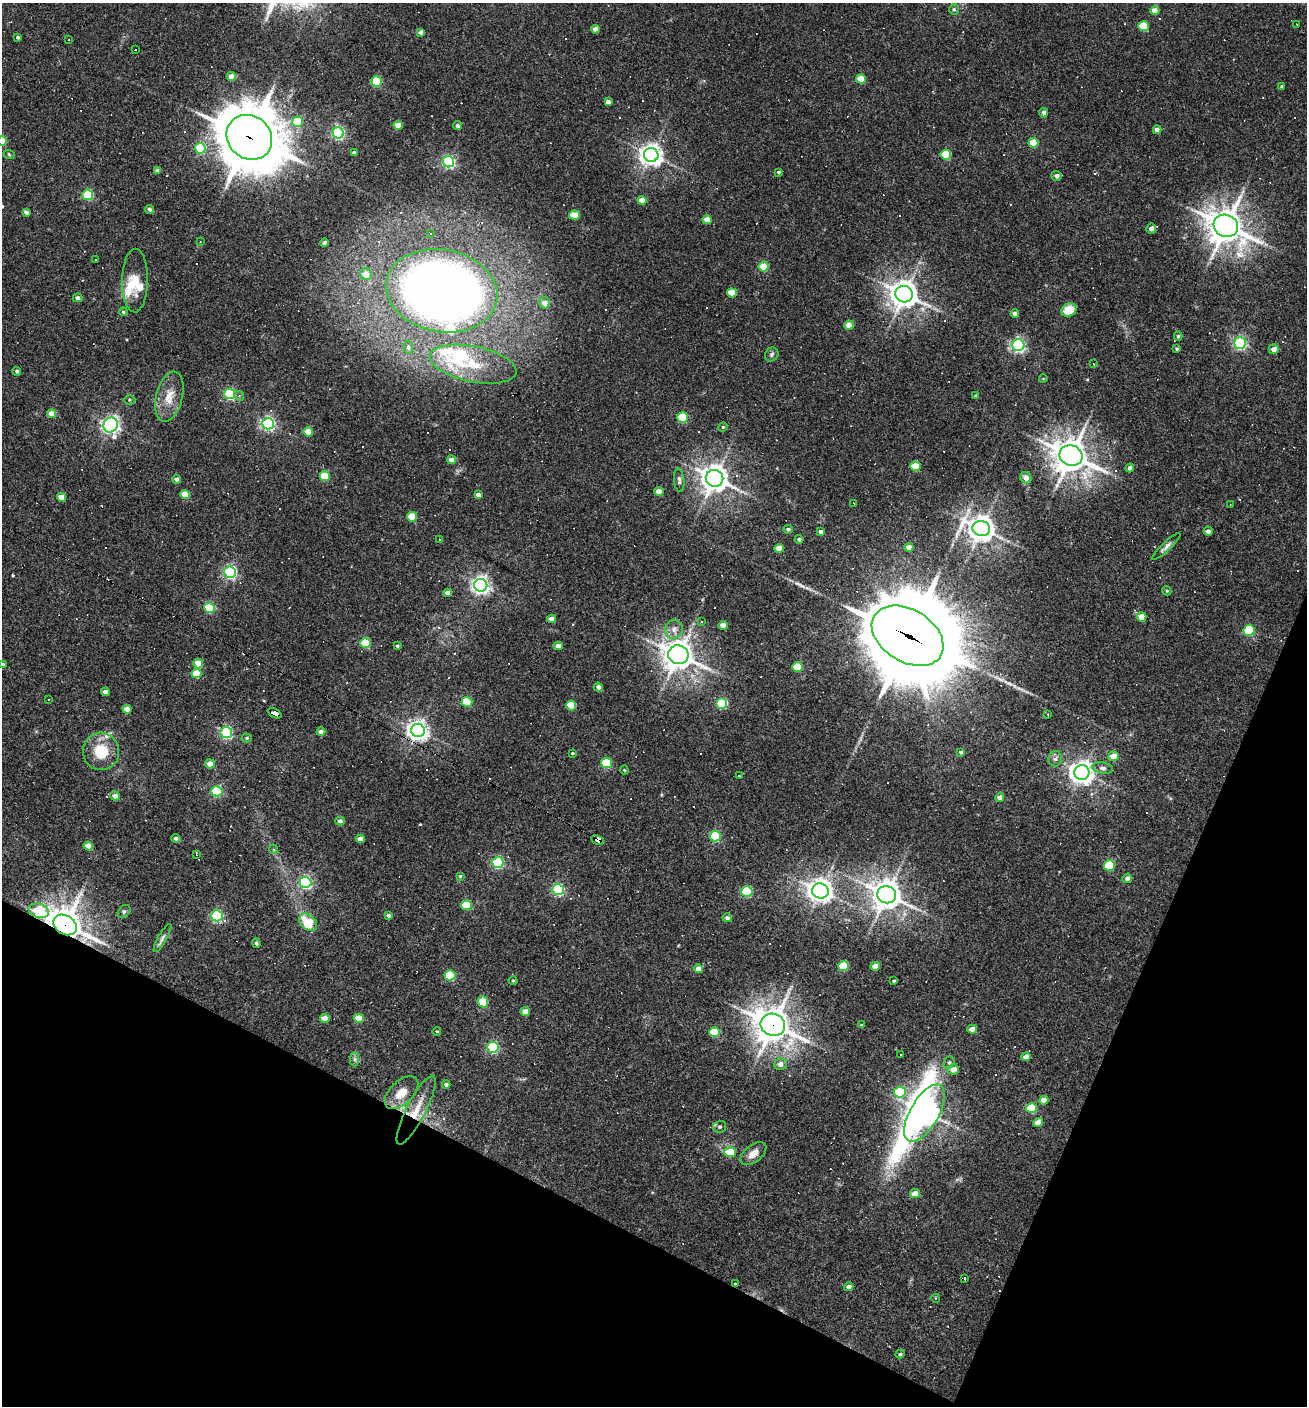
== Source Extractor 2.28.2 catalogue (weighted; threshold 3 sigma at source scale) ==
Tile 15 of 4 x 4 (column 3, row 4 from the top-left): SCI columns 2882-4186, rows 1-1404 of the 5628 x 5617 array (HDU 1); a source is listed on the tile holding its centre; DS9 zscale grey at full resolution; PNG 1309 x 1408 px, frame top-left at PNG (2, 3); each listed source drawn as its Kron ellipse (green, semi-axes under 4 px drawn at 4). Shown black and unused: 21% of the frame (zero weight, under 3 of 4 exposures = <1% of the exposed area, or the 3 px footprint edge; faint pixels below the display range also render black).
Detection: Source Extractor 2.28.2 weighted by HDU 2 'WHT'; one run over the whole footprint, this tile lists its part. Background 0.0388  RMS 0.0052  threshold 0.0232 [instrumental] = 3 sigma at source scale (4.5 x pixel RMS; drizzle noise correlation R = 1.50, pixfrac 1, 0.05/0.05 arcsec/px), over >= 5 px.
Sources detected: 302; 78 cosmic-ray / hot-pixel residue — neither listed nor drawn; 8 inside a brighter listed object's ellipse — not listed separately; the other 216 listed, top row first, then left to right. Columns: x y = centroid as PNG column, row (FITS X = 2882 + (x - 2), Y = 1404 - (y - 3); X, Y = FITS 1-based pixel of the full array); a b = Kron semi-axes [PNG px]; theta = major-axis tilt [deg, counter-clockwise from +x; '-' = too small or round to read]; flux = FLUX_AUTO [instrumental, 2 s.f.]
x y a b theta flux
954 9 5 4 - 0.87
1155 10 4 4 - 6.9
1297 24 3 2 - 0.51
1144 26 5 5 - 20
595 29 4 4 - 3.4
421 32 4 4 - 1.7
18 37 4 4 - 0.73
69 40 3 2 - 0.34
136 50 3 3 - 3
231 76 4 4 - 2.9
861 79 5 4 - 12
377 81 5 5 - 30
1282 86 3 3 - 0.64
608 102 4 4 - 2.9
1044 113 5 4 - 1.8
298 122 5 5 - 18
398 125 4 4 - 6.7
457 126 4 4 - 1.2
1157 130 4 4 - 2.5
338 133 5 5 - 81
249 137 24 21 -41 2800
2 141 5 4 - 12
1033 143 5 5 - 13
200 148 5 5 - 37
354 153 4 3 - 1.3
9 154 6 3 -21 0.55
946 154 5 5 - 24
651 155 7 7 - 370
449 162 5 5 - 92
157 171 4 3 - 1.9
778 172 4 3 - 0.82
1057 176 5 5 - 2.1
88 195 5 5 - 40
642 200 4 4 - 6
150 209 5 4 - 1.4
26 212 4 4 - 2
575 215 5 4 - 10
707 220 4 4 - 6
1226 226 12 11 - 990
1151 228 5 5 - 2.2
431 234 4 3 - 0.54
200 242 3 3 - 0.38
325 243 4 3 - 1.1
96 260 2 2 - 0.34
764 267 5 5 - 16
366 274 6 5 - 6.1
135 281 32 13 89 10
442 291 56 41 -11 520
732 293 5 4 - 11
904 294 9 8 - 620
78 298 5 4 - 1.6
545 303 5 5 - 4.1
1069 310 8 6 25 9.9
123 312 4 3 - 0.64
1015 313 4 4 - 2.2
849 325 5 4 - 7.8
1178 336 4 4 - 0.81
1240 343 6 5 - 89
1018 345 6 6 - 120
408 347 6 5 - 1.1
1177 349 4 3 - 0.62
1274 349 5 4 - 3.3
772 354 7 6 - 1.2
473 364 44 18 -11 24
1094 364 3 3 - 1
17 371 4 4 - 0.94
1043 379 4 3 - 0.35
230 394 5 5 - 55
239 396 5 4 - 0.83
976 396 3 3 - 0.73
169 397 25 13 76 8.9
130 400 6 4 0 0.73
51 414 4 4 - 6.6
683 417 5 5 - 21
268 424 6 5 - 110
111 425 7 7 - 200
723 427 5 4 - 0.6
308 432 4 4 - 9.7
1071 455 11 10 - 1000
451 460 4 4 - 3.4
915 466 5 5 - 12
1130 468 4 4 - 1.8
325 476 5 5 - 19
715 478 9 8 - 600
1026 478 6 5 - 3.4
177 479 4 4 - 2.2
679 480 11 5 -84 1.5
659 491 4 4 - 5.6
185 494 5 4 - 12
478 495 4 4 - 2.6
61 497 4 4 - 6.1
854 503 3 3 - 1.1
1230 505 3 2 - 0.31
412 517 5 5 - 14
788 529 4 4 - 0.94
981 529 9 7 -11 580
1208 531 4 4 - 1.6
821 532 4 4 - 1.8
439 539 3 2 - 0.51
799 539 4 4 - 1.1
909 547 4 4 - 4.6
1166 547 19 4 43 2.1
779 548 4 4 - 6.7
230 572 6 5 - 96
481 585 6 6 - 200
1167 591 5 3 - 0.49
448 593 4 4 - 2.9
209 608 5 5 - 25
1142 617 5 4 - 6.7
552 619 4 4 - 3.9
702 622 3 3 - 0.47
723 625 4 4 - 4.5
674 629 9 8 - 3
1249 630 6 5 - 36
908 636 39 26 -31 10000
366 643 5 5 - 28
397 646 4 3 - 0.65
558 646 4 4 - 4.4
678 655 10 9 - 730
198 663 5 4 - 7
3 665 4 4 - 1.4
798 667 5 5 - 20
196 673 5 4 - 16
598 687 4 4 - 2.1
105 692 4 4 - 2.7
49 699 3 3 - 1
467 702 5 5 - 24
722 703 5 5 - 36
571 705 5 5 - 15
127 709 4 4 - 4
275 713 7 3 -25 51
1048 715 3 2 - 0.74
418 730 7 6 - 300
226 732 6 5 - 79
321 732 4 4 - 3.4
247 738 5 4 - 0.79
101 751 19 18 - 16
961 752 4 4 - 0.8
572 753 3 2 - 0.55
1114 756 5 5 - 6.8
1055 759 7 6 - 1.6
606 763 5 5 - 30
210 764 5 4 - 4.4
1103 768 10 5 -10 1.8
624 770 4 4 - 0.55
1082 772 7 7 - 420
739 776 3 2 - 0.56
217 791 5 5 - 46
115 796 5 4 - 2.7
1000 798 4 4 - 3
340 821 4 4 - 1.5
715 836 5 5 - 40
176 838 5 4 - 1.2
360 839 4 4 - 4.1
598 840 6 4 -27 130
88 846 5 4 - 5.6
273 849 4 4 - 0.77
196 855 4 2 - 0.46
498 863 5 5 - 61
1109 865 5 5 - 28
460 876 4 4 - 0.59
1127 878 5 4 - 2.4
305 882 6 5 - 89
558 890 6 5 - 64
747 891 5 5 - 39
820 891 8 7 - 380
887 895 9 8 - 720
466 905 5 5 - 18
39 911 10 7 -17 21
124 911 7 5 49 1.1
389 915 4 4 - 1.3
217 916 6 5 - 68
727 918 5 4 - 1.2
308 922 10 7 -42 14
65 925 12 9 -30 810
162 938 16 4 60 1.7
256 943 5 4 - 1.1
843 966 5 5 - 18
875 966 5 4 - 5.2
699 969 4 4 - 3.9
450 975 5 5 - 30
513 981 4 4 - 0.53
894 981 3 2 - 0.55
483 1002 5 5 - 18
525 1012 4 4 - 4.8
325 1018 5 4 - 6.9
359 1018 5 4 - 9.3
773 1025 12 11 - 940
861 1025 3 3 - 0.41
972 1029 5 4 - 5.2
437 1031 4 3 - 0.4
714 1032 5 5 - 19
493 1047 6 5 - 57
901 1054 3 3 - 1.1
1026 1057 5 4 - 3.1
355 1059 7 4 90 1.1
949 1062 6 5 - 0.93
780 1064 6 6 - 2.7
953 1069 5 5 - 4.3
446 1084 4 4 - 1.3
900 1092 6 5 - 29
402 1093 20 11 44 9
1044 1100 4 4 - 4.5
1032 1108 5 5 - 21
416 1110 38 9 63 11
924 1113 32 14 60 640
1038 1123 5 4 - 6.5
720 1127 7 6 - 1.1
730 1152 6 5 - 12
753 1154 15 8 38 4.9
915 1194 5 4 - 5.8
965 1279 3 3 - 4.5
736 1284 3 3 - 7.6
849 1287 4 4 - 2
936 1298 4 3 - 0.73
900 1354 4 4 - 0.64
Overlapping masked pixels (flux is a lower limit): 12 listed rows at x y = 249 137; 908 636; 678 655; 275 713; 418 730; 598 840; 39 911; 65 925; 773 1025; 416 1110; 924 1113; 736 1284
Isophote crosses this tile's border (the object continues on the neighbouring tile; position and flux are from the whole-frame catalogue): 2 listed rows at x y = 2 141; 3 665